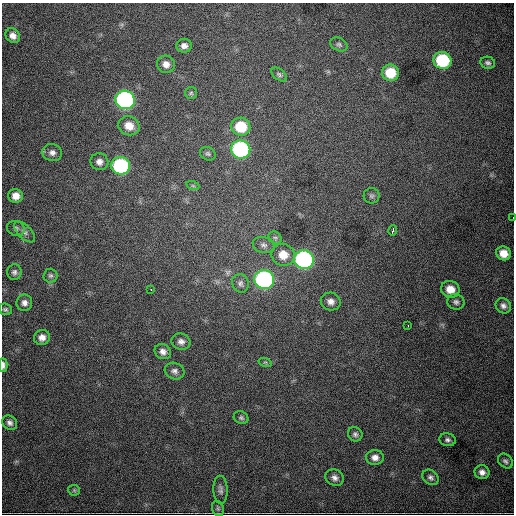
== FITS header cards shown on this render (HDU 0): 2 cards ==
NAXIS1  =                  512
NAXIS2  =                  512

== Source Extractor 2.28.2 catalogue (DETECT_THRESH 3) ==
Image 512 x 512 px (HDU 0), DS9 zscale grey, 1 PNG px = 1 image px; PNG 516 x 516 px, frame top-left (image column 1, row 512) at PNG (2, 3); each listed source drawn as its Kron ellipse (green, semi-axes under 4 px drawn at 4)
Background 3130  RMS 53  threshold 159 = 3 sigma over >= 5 px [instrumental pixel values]
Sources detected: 59; all 59 listed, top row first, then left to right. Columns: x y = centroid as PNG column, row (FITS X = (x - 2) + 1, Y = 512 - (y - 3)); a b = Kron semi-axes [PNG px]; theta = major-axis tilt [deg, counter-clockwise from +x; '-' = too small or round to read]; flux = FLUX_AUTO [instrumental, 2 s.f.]
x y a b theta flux
13 36 8 6 -46 2.2e+04
339 44 9 6 -26 8.9e+03
184 46 8 7 - 1.7e+04
442 60 9 8 - 2.7e+05
488 63 7 6 - 9.4e+03
166 64 9 8 - 2.4e+04
390 73 8 8 - 9.6e+04
279 74 9 5 -39 7.6e+03
191 93 6 6 - 7.0e+03
125 100 10 9 - 1.1e+06
129 126 11 9 -24 4.5e+04
241 127 9 9 - 1.3e+05
241 149 9 9 - 7.1e+05
52 153 10 8 -18 1.7e+04
208 154 8 6 -25 8.8e+03
99 162 9 8 - 1.9e+04
121 166 9 9 - 4.7e+05
193 186 6 4 -19 5.6e+03
16 196 7 7 - 2.9e+04
371 196 8 7 - 9.6e+03
513 218 3 2 - 3.6e+03
16 228 9 7 -17 1.1e+04
393 231 5 3 - 8.2e+03
24 232 13 6 -45 1.4e+04
275 238 7 6 - 8.4e+03
264 245 11 8 -16 1.5e+04
503 253 7 7 - 4.2e+04
283 255 12 11 - 5.3e+04
304 260 10 9 - 9.0e+05
14 272 8 7 - 1.1e+04
50 275 7 7 - 8.7e+03
264 279 10 9 - 8.8e+05
240 283 9 8 - 1.3e+04
450 289 9 8 - 4.2e+04
151 290 3 3 - 2.6e+03
331 302 10 9 - 2.0e+04
456 302 9 8 - 1.2e+04
24 303 8 8 - 1.7e+04
503 306 8 7 - 1.5e+04
5 309 7 5 -22 6.9e+03
408 325 2 2 - 3.2e+03
42 337 8 7 - 2.2e+04
181 342 9 8 - 1.7e+04
163 352 8 7 - 1.8e+04
265 362 7 4 -17 5.6e+03
3 365 7 4 -87 1.4e+04
175 371 10 8 -18 1.4e+04
241 418 7 6 - 8.2e+03
10 423 8 6 -43 1.3e+04
355 434 7 7 - 1.1e+04
447 440 8 6 -12 1.0e+04
375 457 9 7 -2 2.0e+04
505 461 8 6 -45 1.0e+04
482 472 7 7 - 1.9e+04
430 477 9 7 -39 1.1e+04
335 478 9 8 - 1.7e+04
74 490 6 5 - 6.0e+03
221 490 14 7 -88 1.5e+04
218 508 8 6 -70 7.2e+03
At the frame edge (FLAGS 8, measured only in part): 2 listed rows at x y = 513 218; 3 365